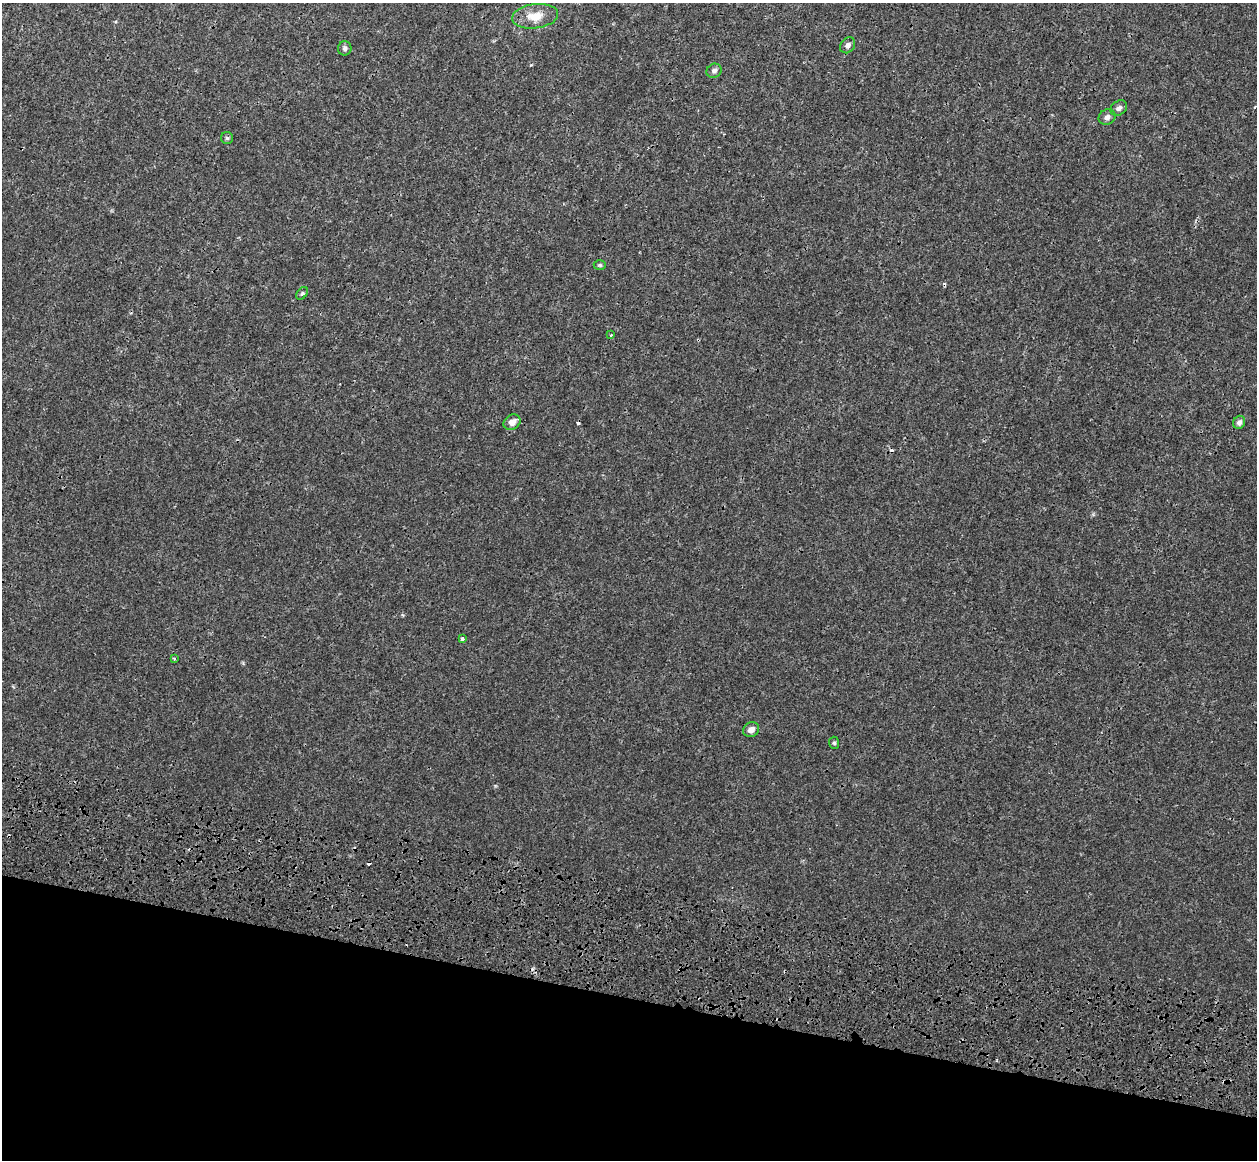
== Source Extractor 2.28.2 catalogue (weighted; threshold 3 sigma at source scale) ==
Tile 15 of 4 x 4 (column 3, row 4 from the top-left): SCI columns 2656-3910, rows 615-1772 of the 5358 x 5763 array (HDU 1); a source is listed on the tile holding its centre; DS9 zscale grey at full resolution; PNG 1259 x 1162 px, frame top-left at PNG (2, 3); each listed source drawn as its Kron ellipse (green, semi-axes under 4 px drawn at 4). Shown black and unused: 15% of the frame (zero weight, under 3 of 4 exposures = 17% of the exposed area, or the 3 px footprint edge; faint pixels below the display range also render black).
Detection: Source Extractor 2.28.2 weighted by HDU 2 'WHT'; one run over the whole footprint, this tile lists its part. Background 3.37e-04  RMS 0.0013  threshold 0.00577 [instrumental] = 3 sigma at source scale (4.5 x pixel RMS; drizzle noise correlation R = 1.50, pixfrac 1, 0.0396/0.0396 arcsec/px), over >= 5 px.
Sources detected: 22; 6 cosmic-ray / hot-pixel residue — neither listed nor drawn; the other 16 listed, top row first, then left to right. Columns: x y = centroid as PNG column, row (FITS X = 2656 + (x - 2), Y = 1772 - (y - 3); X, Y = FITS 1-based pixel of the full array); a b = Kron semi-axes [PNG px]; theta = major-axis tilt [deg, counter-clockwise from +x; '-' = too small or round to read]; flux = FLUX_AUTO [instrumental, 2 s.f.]
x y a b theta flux
535 16 23 12 7 2.1
848 45 8 7 - 0.46
345 48 7 7 - 0.35
714 71 8 7 - 0.38
1119 108 9 7 38 0.47
1107 117 9 7 32 0.51
227 138 6 6 - 0.22
600 265 6 5 - 0.19
302 293 7 4 53 0.21
611 335 3 3 - 0.13
512 422 9 7 35 0.89
1239 422 7 5 62 0.36
462 639 3 3 - 0.36
174 659 4 3 - 0.14
751 730 8 7 - 0.73
834 743 6 5 - 0.19